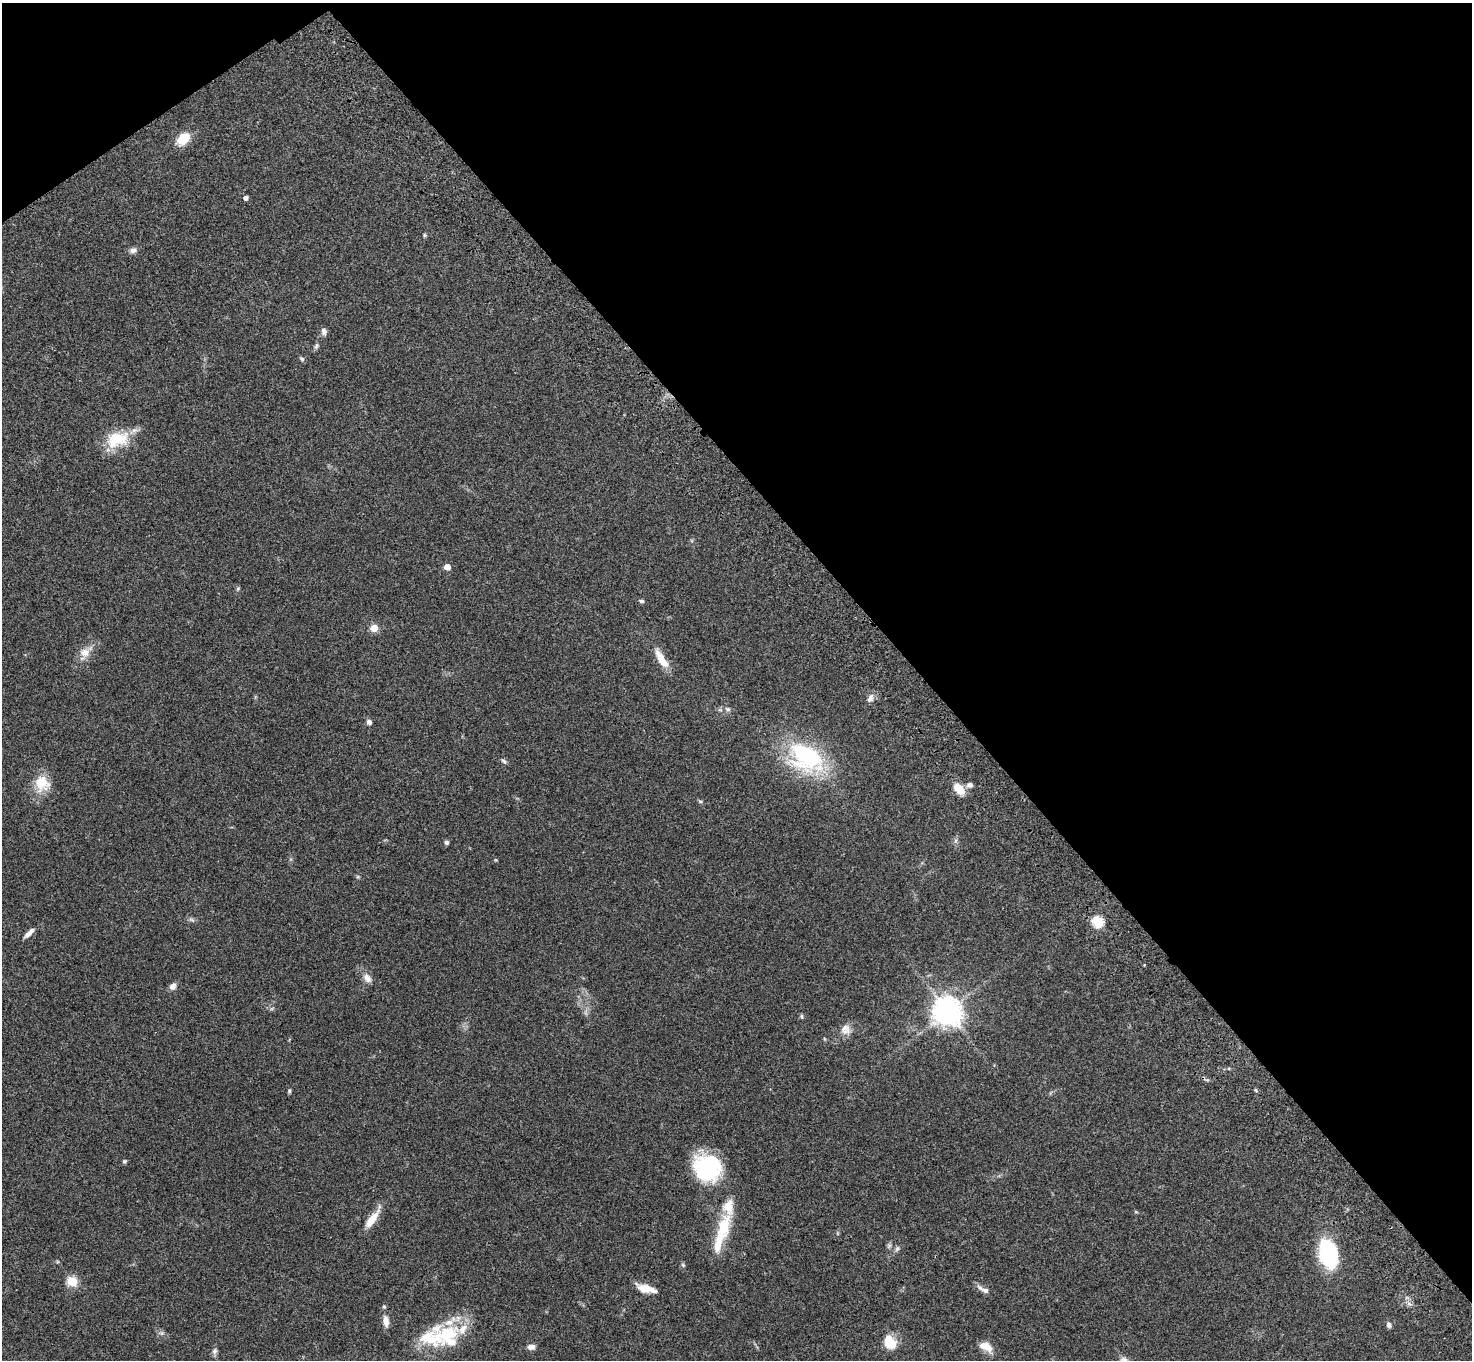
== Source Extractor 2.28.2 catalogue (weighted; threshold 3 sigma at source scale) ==
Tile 3 of 4 x 4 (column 3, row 1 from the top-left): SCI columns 3041-4510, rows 4317-5674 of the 6087 x 6054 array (HDU 1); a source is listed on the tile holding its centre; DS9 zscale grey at full resolution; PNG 1474 x 1362 px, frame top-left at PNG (2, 3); no overlay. Shown black and unused: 39% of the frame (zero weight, under 3 of 4 exposures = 6% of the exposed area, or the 3 px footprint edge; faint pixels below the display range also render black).
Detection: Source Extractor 2.28.2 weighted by HDU 2 'WHT'; one run over the whole footprint, this tile lists its part. Background 0.0576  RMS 0.0056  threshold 0.0253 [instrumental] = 3 sigma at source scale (4.5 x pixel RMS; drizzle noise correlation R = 1.50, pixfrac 1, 0.05/0.05 arcsec/px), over >= 5 px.
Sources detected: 72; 1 too faint to see at this stretch — not listed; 8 inside a brighter listed object's ellipse — not listed separately; the other 63 listed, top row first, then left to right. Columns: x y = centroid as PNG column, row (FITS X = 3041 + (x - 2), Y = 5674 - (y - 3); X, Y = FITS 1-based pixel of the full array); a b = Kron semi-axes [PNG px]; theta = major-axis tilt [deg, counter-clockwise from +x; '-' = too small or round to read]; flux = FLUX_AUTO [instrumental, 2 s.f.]
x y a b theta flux
184 139 13 9 41 15
245 198 4 4 - 2.3
424 235 5 5 - 0.74
133 250 12 8 16 2.2
324 331 9 6 -83 2.1
316 346 9 6 54 1.4
302 359 8 5 -54 0.97
117 439 32 20 14 19
447 567 5 4 - 6.9
238 589 6 5 - 0.79
641 601 6 5 - 1.3
374 628 6 6 - 6.7
85 652 21 12 37 6.8
661 659 25 8 -59 9.5
870 698 12 7 62 2.7
728 709 7 7 - 1.7
720 710 7 4 -18 0.92
369 722 6 6 - 1.9
805 757 45 30 -34 67
504 761 9 5 -46 1.2
42 783 22 20 -64 13
970 785 9 7 19 1.9
959 789 14 9 -48 8.8
700 801 6 4 -1 0.72
956 841 9 4 81 1.3
447 842 5 5 - 1.3
496 860 5 4 - 0.54
358 877 6 4 0 0.69
192 920 10 5 -26 1.4
1098 921 6 5 - 43
28 933 13 6 45 2.9
1144 965 4 3 - 0.39
367 978 14 10 -52 3.9
173 986 8 6 55 3.3
947 1011 10 9 - 690
801 1016 6 5 - 0.94
846 1029 15 14 - 5.2
825 1039 6 3 -71 0.57
1256 1090 6 3 -71 0.67
289 1091 6 4 81 0.81
124 1161 5 5 - 0.98
707 1167 33 29 -44 44
1136 1212 6 4 -18 0.56
372 1218 29 8 56 8.9
723 1227 35 18 87 18
889 1245 8 6 -90 1.2
897 1248 9 6 50 1.5
1328 1253 30 18 -79 47
683 1265 6 4 -45 0.79
72 1281 5 5 - 32
646 1288 24 9 -16 7.7
983 1289 19 6 -30 3
1409 1304 7 4 -20 1.3
384 1307 5 5 - 0.74
386 1321 14 7 -83 4.3
1389 1325 7 6 - 1.7
162 1333 7 6 - 1.4
447 1334 38 25 20 29
890 1343 12 9 -56 16
531 1347 9 6 7 2.4
986 1347 16 9 -29 7.2
215 1351 9 7 76 1.8
1124 1359 11 8 -29 2.4
Isophote crosses this tile's border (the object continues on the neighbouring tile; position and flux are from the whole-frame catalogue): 1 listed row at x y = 1124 1359